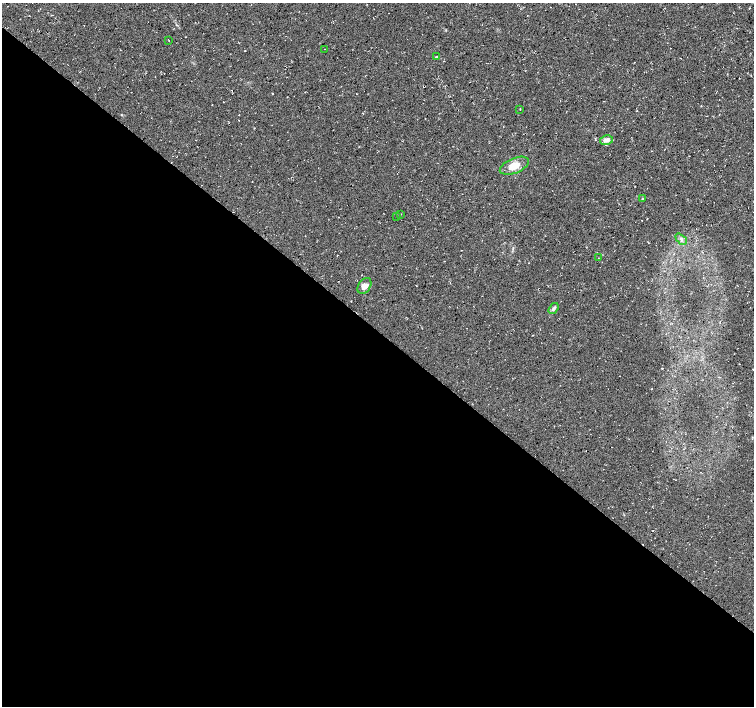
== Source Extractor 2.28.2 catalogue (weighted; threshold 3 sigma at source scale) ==
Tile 14 of 4 x 4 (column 2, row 4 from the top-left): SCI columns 1510-3012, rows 236-1642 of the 6017 x 6031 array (HDU 1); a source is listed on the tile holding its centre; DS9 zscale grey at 2 x 2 block average (1 PNG px = mean of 2 x 2 image px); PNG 756 x 708 px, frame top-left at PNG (2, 3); each listed source drawn as its Kron ellipse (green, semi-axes under 4 px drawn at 4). Shown black and unused: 54% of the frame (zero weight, under 3 of 4 exposures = <1% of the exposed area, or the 3 px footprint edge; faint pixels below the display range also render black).
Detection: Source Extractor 2.28.2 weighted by HDU 2 'WHT'; one run over the whole footprint, this tile lists its part. Background 0.0136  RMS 0.0049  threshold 0.0221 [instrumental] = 3 sigma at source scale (4.5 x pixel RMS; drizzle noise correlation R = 1.50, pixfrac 1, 0.0396/0.0396 arcsec/px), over >= 5 px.
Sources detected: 13; all 13 listed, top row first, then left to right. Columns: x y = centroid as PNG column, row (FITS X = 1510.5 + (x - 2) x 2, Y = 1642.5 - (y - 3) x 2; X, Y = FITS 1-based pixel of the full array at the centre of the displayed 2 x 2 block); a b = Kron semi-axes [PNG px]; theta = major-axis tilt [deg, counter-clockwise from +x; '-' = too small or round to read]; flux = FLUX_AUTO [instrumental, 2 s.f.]
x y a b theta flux
169 40 2 2 - 0.32
325 49 2 2 - 0.44
436 57 4 2 - 0.91
520 109 2 2 - 0.44
606 140 6 5 - 5.3
514 166 15 7 22 13
642 198 3 2 - 0.54
401 214 2 2 - 0.36
397 216 2 2 - 0.6
681 239 6 3 -46 2.7
598 258 2 2 - 0.44
364 286 9 6 54 7.1
554 308 6 4 55 2.6
Diffuse or blended objects may show on this block-average render without a row.